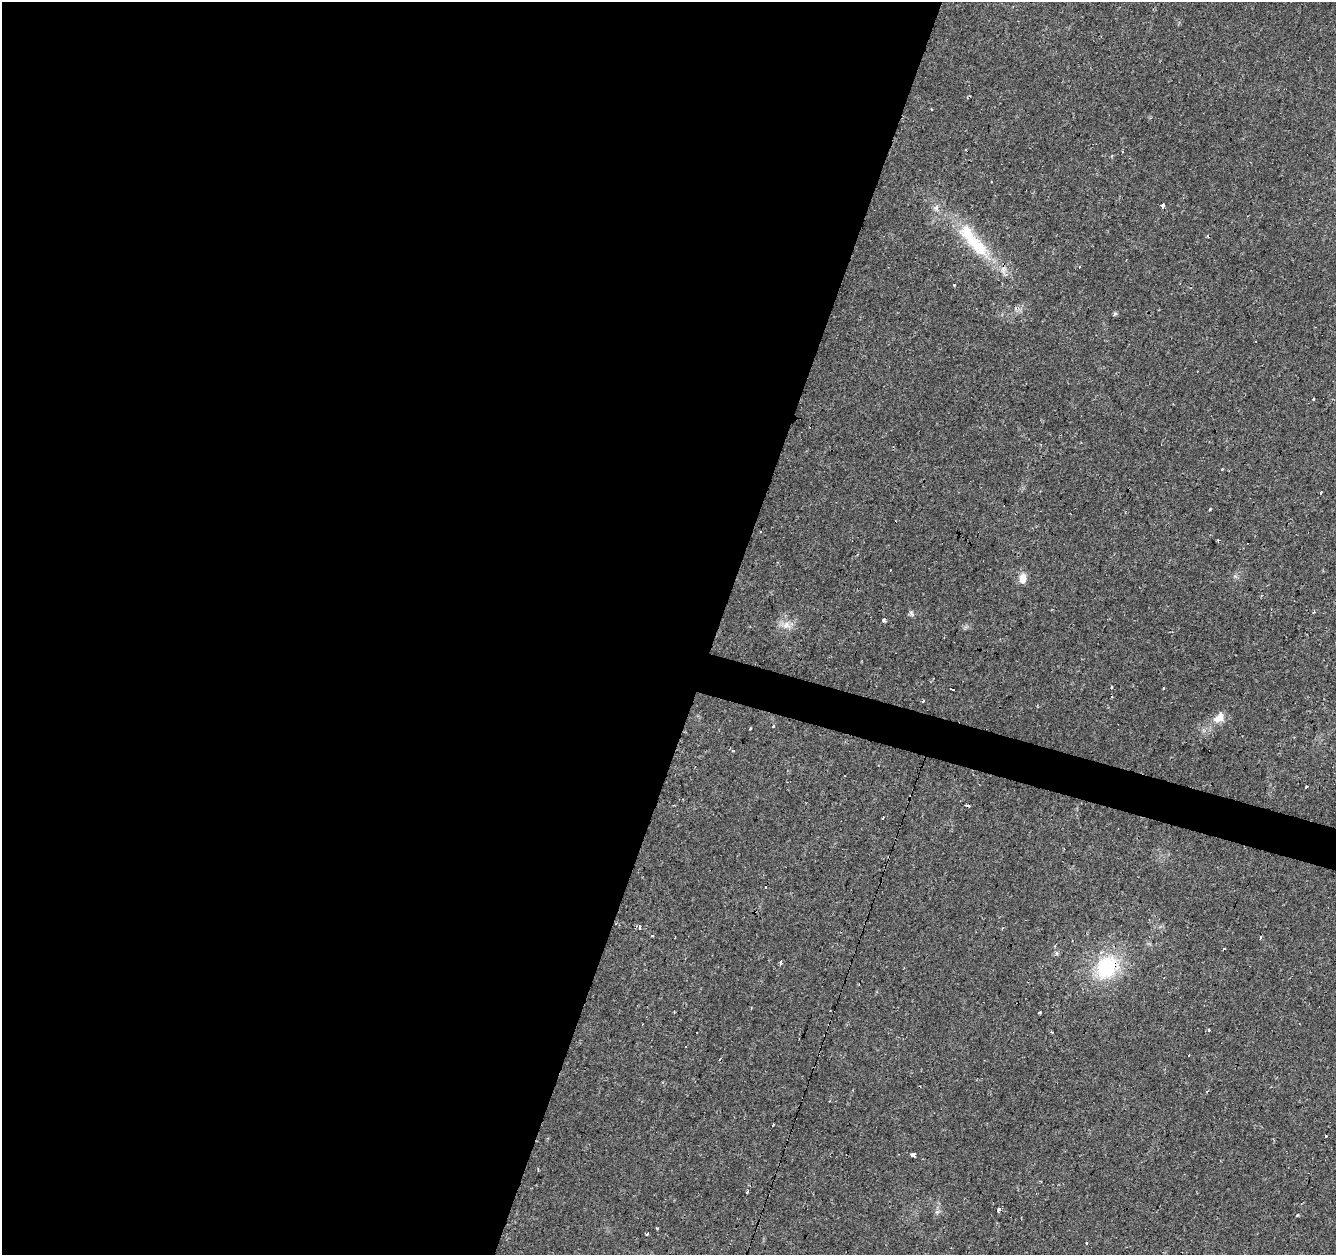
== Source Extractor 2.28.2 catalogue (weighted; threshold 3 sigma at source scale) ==
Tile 5 of 4 x 4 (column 1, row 2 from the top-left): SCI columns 1-1334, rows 2718-3970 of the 5339 x 5500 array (HDU 1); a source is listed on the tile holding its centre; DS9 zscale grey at full resolution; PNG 1338 x 1257 px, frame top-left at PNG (2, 2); no overlay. Shown black and unused: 55% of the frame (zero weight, under 2 of 3 exposures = <1% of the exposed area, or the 3 px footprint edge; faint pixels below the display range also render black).
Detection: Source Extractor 2.28.2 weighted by HDU 2 'WHT'; one run over the whole footprint, this tile lists its part. Background 0.0241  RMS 0.0034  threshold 0.0151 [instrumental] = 3 sigma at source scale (4.5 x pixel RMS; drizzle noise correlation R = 1.50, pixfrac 1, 0.0396/0.0396 arcsec/px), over >= 5 px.
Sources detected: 56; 17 cosmic-ray / hot-pixel residue — not listed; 2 inside a brighter listed object's ellipse — not listed separately; the other 37 listed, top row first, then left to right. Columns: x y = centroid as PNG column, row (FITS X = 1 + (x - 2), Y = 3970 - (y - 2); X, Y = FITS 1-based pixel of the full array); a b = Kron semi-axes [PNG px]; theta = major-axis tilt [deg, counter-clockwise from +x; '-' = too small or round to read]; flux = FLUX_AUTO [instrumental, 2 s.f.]
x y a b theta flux
1163 205 4 3 - 2.4
976 243 57 18 -44 20
1115 314 6 4 32 0.47
1313 399 3 3 - 0.62
1221 469 3 3 - 1
1320 493 3 3 - 1.2
1023 578 12 8 84 2.9
1314 612 4 3 - 0.47
912 614 8 5 -61 0.74
884 620 4 3 - 1.2
786 625 13 11 -21 3
1111 686 3 3 - 0.69
1163 688 3 2 - 0.51
923 701 4 3 - 0.48
1219 718 18 11 43 3.7
772 726 3 3 - 1.2
1306 787 3 3 - 0.93
883 818 3 2 - 0.57
640 927 5 2 - 0.51
652 935 3 3 - 0.39
1260 937 3 3 - 0.58
1224 949 3 3 - 5.1
1056 953 6 4 -90 0.57
780 962 4 3 - 2.1
1107 967 24 18 57 24
674 1012 3 2 - 0.25
1040 1013 3 3 - 0.61
1209 1029 3 2 - 0.41
1189 1055 3 2 - 0.48
1207 1091 4 2 - 0.28
773 1125 3 3 - 0.88
913 1155 4 3 - 6.3
748 1191 3 3 - 1.1
937 1212 6 6 - 0.78
1297 1215 4 3 - 0.39
647 1234 4 3 - 0.48
1087 1243 3 3 - 2.4
Overlapping masked pixels (flux is a lower limit): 2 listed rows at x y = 976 243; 1107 967
Unlisted compact peaks at least as high as the median listed source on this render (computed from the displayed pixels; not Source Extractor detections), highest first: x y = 1210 509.